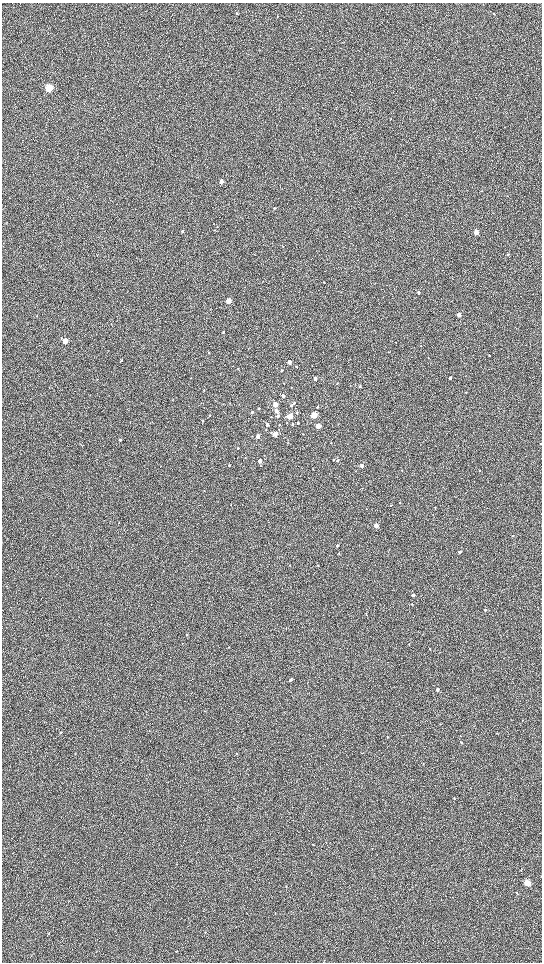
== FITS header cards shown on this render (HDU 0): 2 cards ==
NAXIS1  =                 1080 / length of data axis 1
NAXIS2  =                 1920 / length of data axis 2

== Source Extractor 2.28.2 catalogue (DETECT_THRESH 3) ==
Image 1080 x 1920 px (HDU 0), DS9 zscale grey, zoomed out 1/2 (1 PNG px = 2 x 2 image px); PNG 544 x 964 px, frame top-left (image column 1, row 1919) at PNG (2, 3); no overlay
Background 603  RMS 57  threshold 172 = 3 sigma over >= 5 px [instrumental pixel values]
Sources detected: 99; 1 cannot appear on this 1/2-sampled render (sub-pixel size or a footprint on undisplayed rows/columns) and is not listed; the other 98 listed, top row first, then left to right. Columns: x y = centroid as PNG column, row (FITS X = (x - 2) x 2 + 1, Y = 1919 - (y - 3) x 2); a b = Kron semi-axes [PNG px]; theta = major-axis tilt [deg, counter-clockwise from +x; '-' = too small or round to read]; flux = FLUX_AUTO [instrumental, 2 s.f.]
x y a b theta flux
237 13 3 2 - 12000
494 13 3 2 - 9000
277 16 3 2 - 9700
49 88 4 3 - 960000
391 118 3 2 - 5300
221 181 3 3 - 90000
482 191 2 2 - 5000
274 208 3 2 - 9300
182 231 3 3 - 16000
476 232 3 3 - 220000
508 255 3 2 - 13000
452 279 3 2 - 4600
324 282 3 2 - 3700
418 292 3 3 - 25000
228 301 3 3 - 230000
459 315 3 2 - 120000
223 332 3 3 - 9900
65 341 4 3 - 240000
395 342 2 2 - 3600
209 352 3 3 - 8000
388 352 2 2 - 3300
489 356 2 2 - 6300
121 361 3 3 - 12000
289 362 3 2 - 79000
296 366 3 3 - 12000
238 369 3 2 - 6800
282 370 2 2 - 17000
315 378 3 2 - 38000
450 378 3 2 - 33000
337 383 3 2 - 6900
360 386 3 2 - 11000
291 387 3 2 - 8100
204 390 3 2 - 8200
466 393 3 2 - 3600
283 396 3 3 - 35000
294 403 3 3 - 14000
275 405 3 3 - 210000
291 405 3 3 - 15000
317 407 3 2 - 11000
258 408 3 2 - 12000
276 411 3 3 - 54000
252 412 2 2 - 11000
297 413 3 3 - 12000
210 415 2 2 - 8900
314 415 3 3 - 500000
278 416 3 3 - 27000
290 416 3 3 - 320000
271 417 3 2 - 6100
203 421 2 2 - 7000
298 423 2 2 - 13000
293 424 3 2 - 17000
267 425 3 3 - 43000
279 425 3 2 - 6500
318 426 3 3 - 210000
275 434 3 3 - 160000
303 434 2 2 - 4200
258 436 3 3 - 87000
120 440 3 3 - 19000
541 444 2 2 - 7200
238 448 3 2 - 9800
333 459 3 3 - 11000
337 460 3 3 - 11000
260 461 3 3 - 59000
229 465 3 2 - 11000
362 466 3 2 - 75000
400 503 2 2 - 7700
231 504 3 2 - 4100
391 505 2 2 - 5900
435 507 3 2 - 5200
376 525 3 3 - 110000
513 536 3 2 - 6300
337 545 3 2 - 16000
460 552 3 2 - 28000
339 553 2 2 - 5900
318 565 2 2 - 6800
413 595 2 2 - 33000
412 604 3 3 - 8600
485 610 3 2 - 7700
366 615 3 2 - 4500
186 635 3 2 - 14000
409 644 3 2 - 5200
430 649 3 2 - 8200
290 680 3 2 - 31000
437 690 3 2 - 51000
522 720 3 2 - 5400
61 732 2 2 - 8900
497 733 3 2 - 5600
388 737 2 2 - 4500
461 742 3 3 - 10000
236 754 3 2 - 7400
454 798 3 2 - 6400
313 844 3 2 - 4300
527 883 4 3 - 380000
286 887 3 2 - 4300
69 901 3 2 - 3200
205 932 3 2 - 4900
49 934 2 2 - 4800
176 951 3 2 - 5100
At the frame edge (FLAGS 8, measured only in part): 1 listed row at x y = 541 444
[1 sub-pixel or undisplayed-footprint detection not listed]